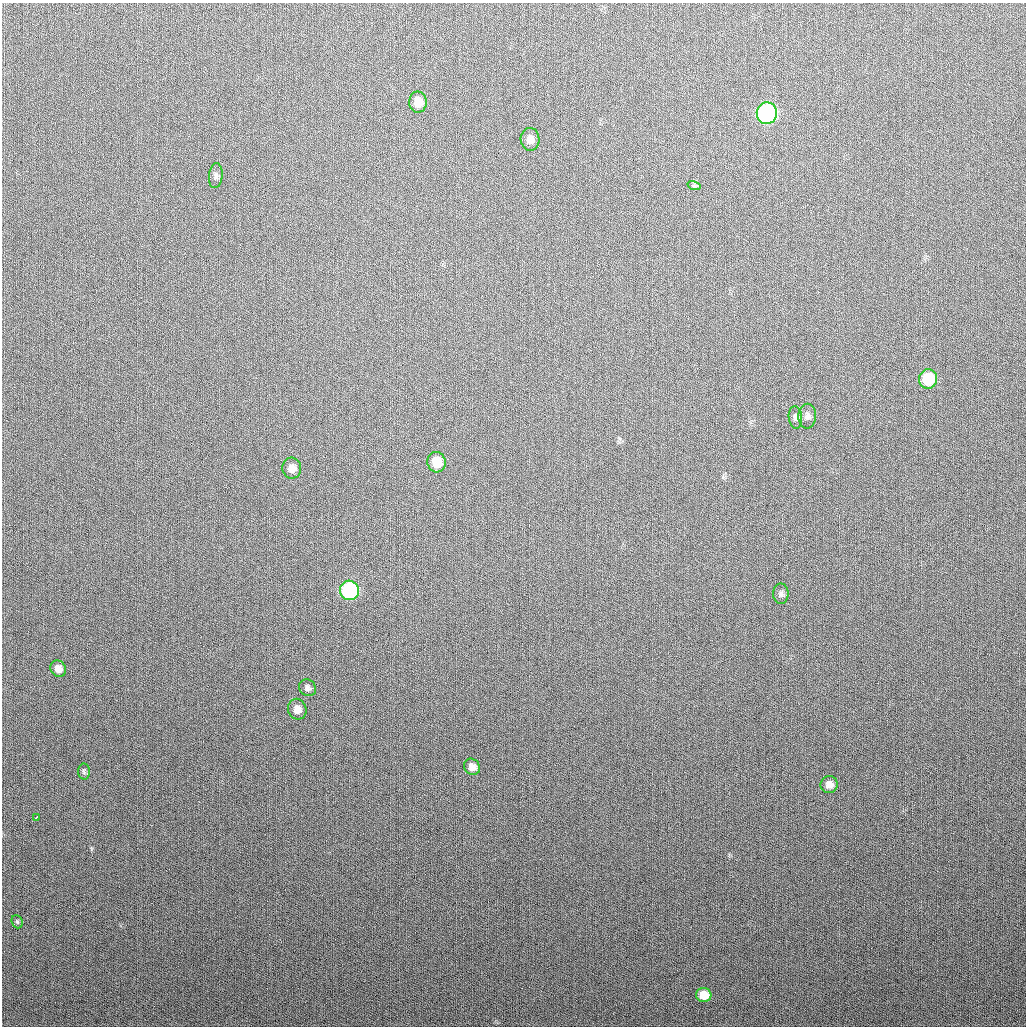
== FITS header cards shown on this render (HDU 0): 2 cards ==
NAXIS1  =                 1024
NAXIS2  =                 1024

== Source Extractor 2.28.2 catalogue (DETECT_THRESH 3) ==
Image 1024 x 1024 px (HDU 0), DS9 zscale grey, 1 PNG px = 1 image px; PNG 1028 x 1028 px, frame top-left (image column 1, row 1024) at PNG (2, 3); each listed source drawn as its Kron ellipse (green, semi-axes under 4 px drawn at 4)
Background 283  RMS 11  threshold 33.4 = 3 sigma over >= 5 px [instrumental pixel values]
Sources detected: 21; all 21 listed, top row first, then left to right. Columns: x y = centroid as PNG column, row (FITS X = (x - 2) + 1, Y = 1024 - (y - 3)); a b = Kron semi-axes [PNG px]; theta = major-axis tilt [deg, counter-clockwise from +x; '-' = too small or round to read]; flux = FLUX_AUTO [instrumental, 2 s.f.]
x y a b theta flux
418 102 10 9 - 8900
767 113 11 10 - 190000
530 139 11 9 -87 5100
216 176 12 7 83 2500
694 186 7 4 -18 1200
928 379 9 9 - 32000
807 416 12 9 88 3600
795 417 11 6 -84 2500
436 462 10 9 - 15000
292 468 10 9 - 5000
349 590 10 9 - 100000
781 594 10 7 -89 2500
58 669 8 7 - 5100
307 688 9 8 - 2700
297 709 10 9 - 6100
472 767 9 7 -47 5000
84 771 8 6 -88 1600
829 784 8 8 - 5000
36 817 3 3 - 2100
17 922 7 5 -69 1100
704 995 8 7 - 13000